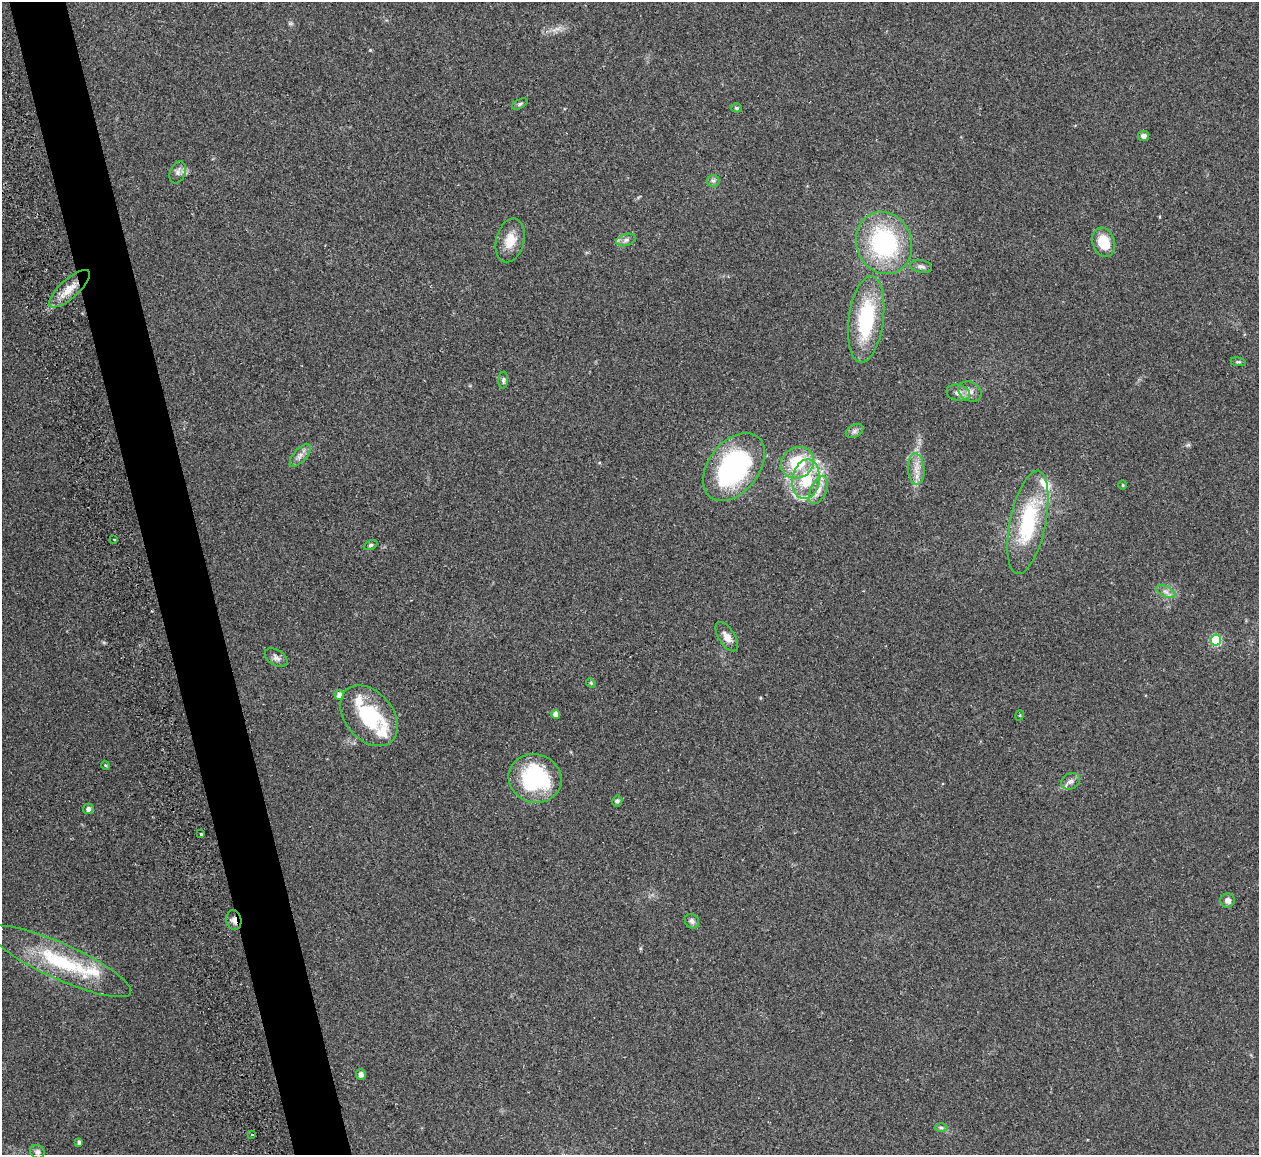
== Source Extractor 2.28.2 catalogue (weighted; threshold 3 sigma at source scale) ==
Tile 11 of 4 x 4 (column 3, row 3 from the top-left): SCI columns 2574-3830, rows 1306-2458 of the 5088 x 5029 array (HDU 1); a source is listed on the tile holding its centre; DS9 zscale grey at full resolution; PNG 1261 x 1157 px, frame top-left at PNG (2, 2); each listed source drawn as its Kron ellipse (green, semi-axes under 4 px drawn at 4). Shown black and unused: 5% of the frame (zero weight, under 2 of 3 exposures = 3% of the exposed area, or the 3 px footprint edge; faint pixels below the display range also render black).
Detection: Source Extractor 2.28.2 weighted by HDU 2 'WHT'; one run over the whole footprint, this tile lists its part. Background 0.0722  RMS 0.0088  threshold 0.0395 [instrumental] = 3 sigma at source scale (4.5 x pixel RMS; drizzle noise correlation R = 1.50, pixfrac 1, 0.05/0.05 arcsec/px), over >= 5 px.
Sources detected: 57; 1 cosmic-ray / hot-pixel residue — neither listed nor drawn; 5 inside a brighter listed object's ellipse — not listed separately; the other 51 listed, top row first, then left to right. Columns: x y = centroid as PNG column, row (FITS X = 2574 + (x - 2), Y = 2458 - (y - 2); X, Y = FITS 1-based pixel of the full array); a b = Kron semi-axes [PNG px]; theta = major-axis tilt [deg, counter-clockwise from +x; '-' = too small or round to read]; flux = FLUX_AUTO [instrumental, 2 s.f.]
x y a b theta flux
520 104 8 4 25 1.7
737 108 5 4 - 1.5
1143 136 5 5 - 3.5
178 172 11 7 69 3.9
713 181 6 6 - 2.1
510 240 22 14 75 15
626 240 10 6 16 3
1104 242 15 11 -70 21
884 243 31 27 -68 110
921 266 11 6 -12 2.9
70 289 26 9 42 15
866 319 43 17 83 66
1238 362 8 4 -8 1.2
503 380 8 5 85 1.8
970 391 12 9 -27 5.7
958 393 12 8 -13 5
854 431 9 6 27 2.9
300 456 14 6 49 4.3
797 463 17 15 33 33
734 467 38 25 52 140
916 469 16 8 -87 8.2
806 479 20 13 81 32
1122 485 4 3 - 0.76
819 490 15 8 65 6.9
1028 522 53 18 78 73
114 539 4 2 - 0.84
370 545 7 4 26 1.4
1166 592 10 5 -24 3.4
727 637 17 8 -57 7.7
1216 640 5 5 - 56
276 658 12 7 -33 3.9
591 683 5 4 - 1
339 695 5 5 - 4.9
556 714 4 4 - 5.5
1020 715 5 3 - 0.82
369 716 34 24 -49 54
105 765 4 3 - 0.82
535 778 27 24 -16 81
1070 781 10 7 30 3.6
617 801 5 5 - 2.1
88 809 5 5 - 2.9
201 834 3 3 - 4
1228 901 7 7 - 3.4
234 920 10 7 -79 4.7
692 921 8 6 -49 2.6
60 961 77 18 -24 71
361 1074 5 5 - 3.5
941 1127 6 4 0 1.5
252 1135 3 2 - 1.3
79 1142 4 4 - 1.9
37 1152 7 6 - 2.5
Overlapping masked pixels (flux is a lower limit): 1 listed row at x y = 234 920